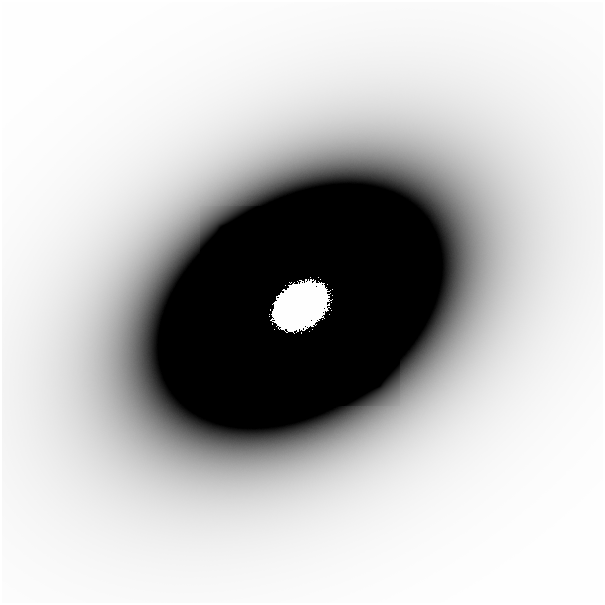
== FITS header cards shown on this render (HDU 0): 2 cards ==
NAXIS1  =                  601
NAXIS2  =                  601

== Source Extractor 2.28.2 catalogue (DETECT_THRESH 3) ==
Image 601 x 601 px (HDU 0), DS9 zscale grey, 1 PNG px = 1 image px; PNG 605 x 605 px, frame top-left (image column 1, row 601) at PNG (2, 2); no overlay
Background -2.37e-10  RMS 9.3e-11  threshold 2.78e-10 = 3 sigma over >= 5 px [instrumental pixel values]
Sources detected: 3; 1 with non-positive FLUX_AUTO (blend fragments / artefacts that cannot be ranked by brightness) is not listed; the other 2 listed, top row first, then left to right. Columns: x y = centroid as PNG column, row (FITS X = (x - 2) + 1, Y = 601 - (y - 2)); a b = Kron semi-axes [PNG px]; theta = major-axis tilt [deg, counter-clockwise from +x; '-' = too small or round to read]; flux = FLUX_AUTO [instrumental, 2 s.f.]
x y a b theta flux
284 95 41 28 2 8.1e-07
300 306 30 23 33 1.3e+02
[1 non-positive-flux detection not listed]